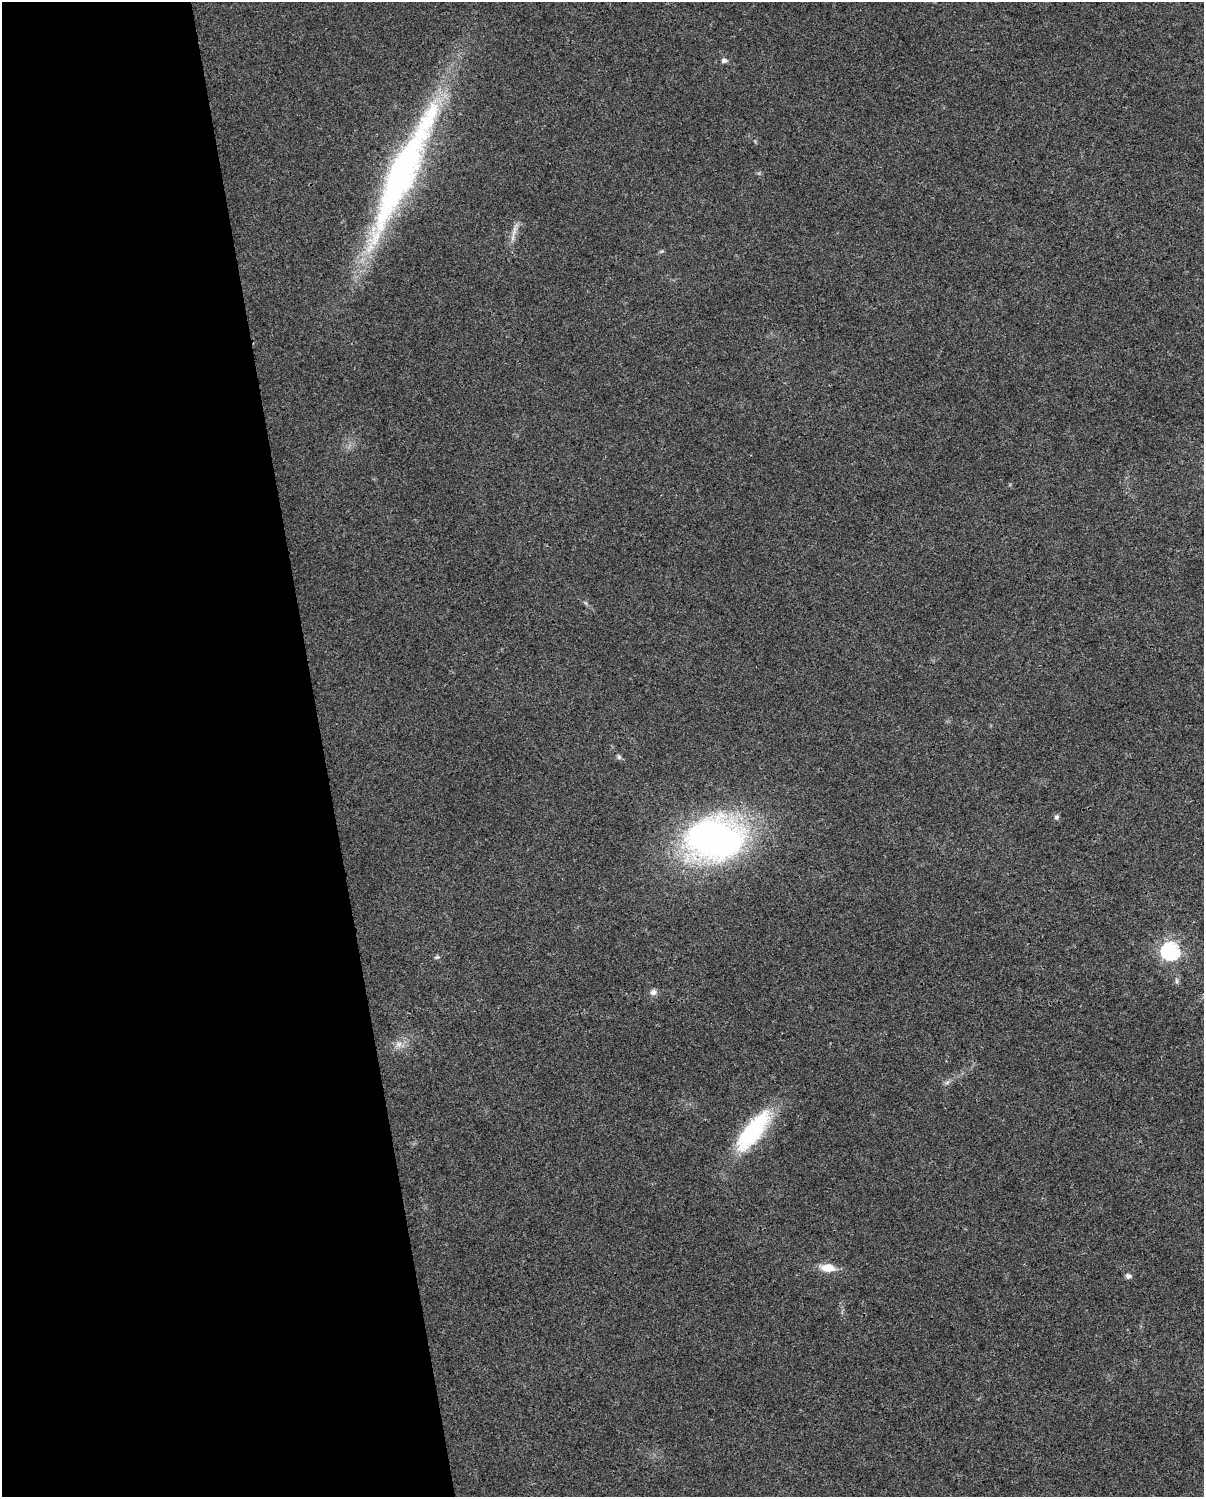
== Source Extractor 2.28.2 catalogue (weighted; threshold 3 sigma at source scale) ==
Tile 5 of 4 x 3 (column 1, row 2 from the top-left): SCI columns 1-1202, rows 1564-3058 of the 4806 x 4576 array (HDU 1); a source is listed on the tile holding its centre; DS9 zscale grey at full resolution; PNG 1206 x 1499 px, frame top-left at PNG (2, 2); no overlay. Shown black and unused: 27% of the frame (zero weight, under 3 of 4 exposures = <1% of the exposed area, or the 3 px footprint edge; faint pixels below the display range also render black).
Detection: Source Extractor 2.28.2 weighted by HDU 2 'WHT'; one run over the whole footprint, this tile lists its part. Background 0.0315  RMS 0.0041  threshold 0.0183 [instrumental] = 3 sigma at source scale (4.5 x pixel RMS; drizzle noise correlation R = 1.50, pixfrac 1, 0.0396/0.0396 arcsec/px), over >= 5 px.
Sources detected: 14; all 14 listed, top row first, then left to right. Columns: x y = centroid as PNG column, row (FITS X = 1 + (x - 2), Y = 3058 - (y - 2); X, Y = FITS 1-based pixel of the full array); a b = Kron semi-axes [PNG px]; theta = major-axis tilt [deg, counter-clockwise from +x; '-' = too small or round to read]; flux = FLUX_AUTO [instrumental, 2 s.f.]
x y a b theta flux
724 60 8 6 2 1.2
402 172 155 25 65 160
514 232 12 5 63 2.3
662 251 6 4 33 0.54
619 757 6 6 - 0.8
1056 817 7 6 - 1.1
714 839 49 34 2 180
1170 951 7 7 - 130
437 957 7 4 25 0.68
653 992 8 7 - 1.8
399 1044 10 8 45 2.5
753 1131 57 19 52 36
828 1268 16 8 -7 6.5
1128 1276 7 6 - 1.2